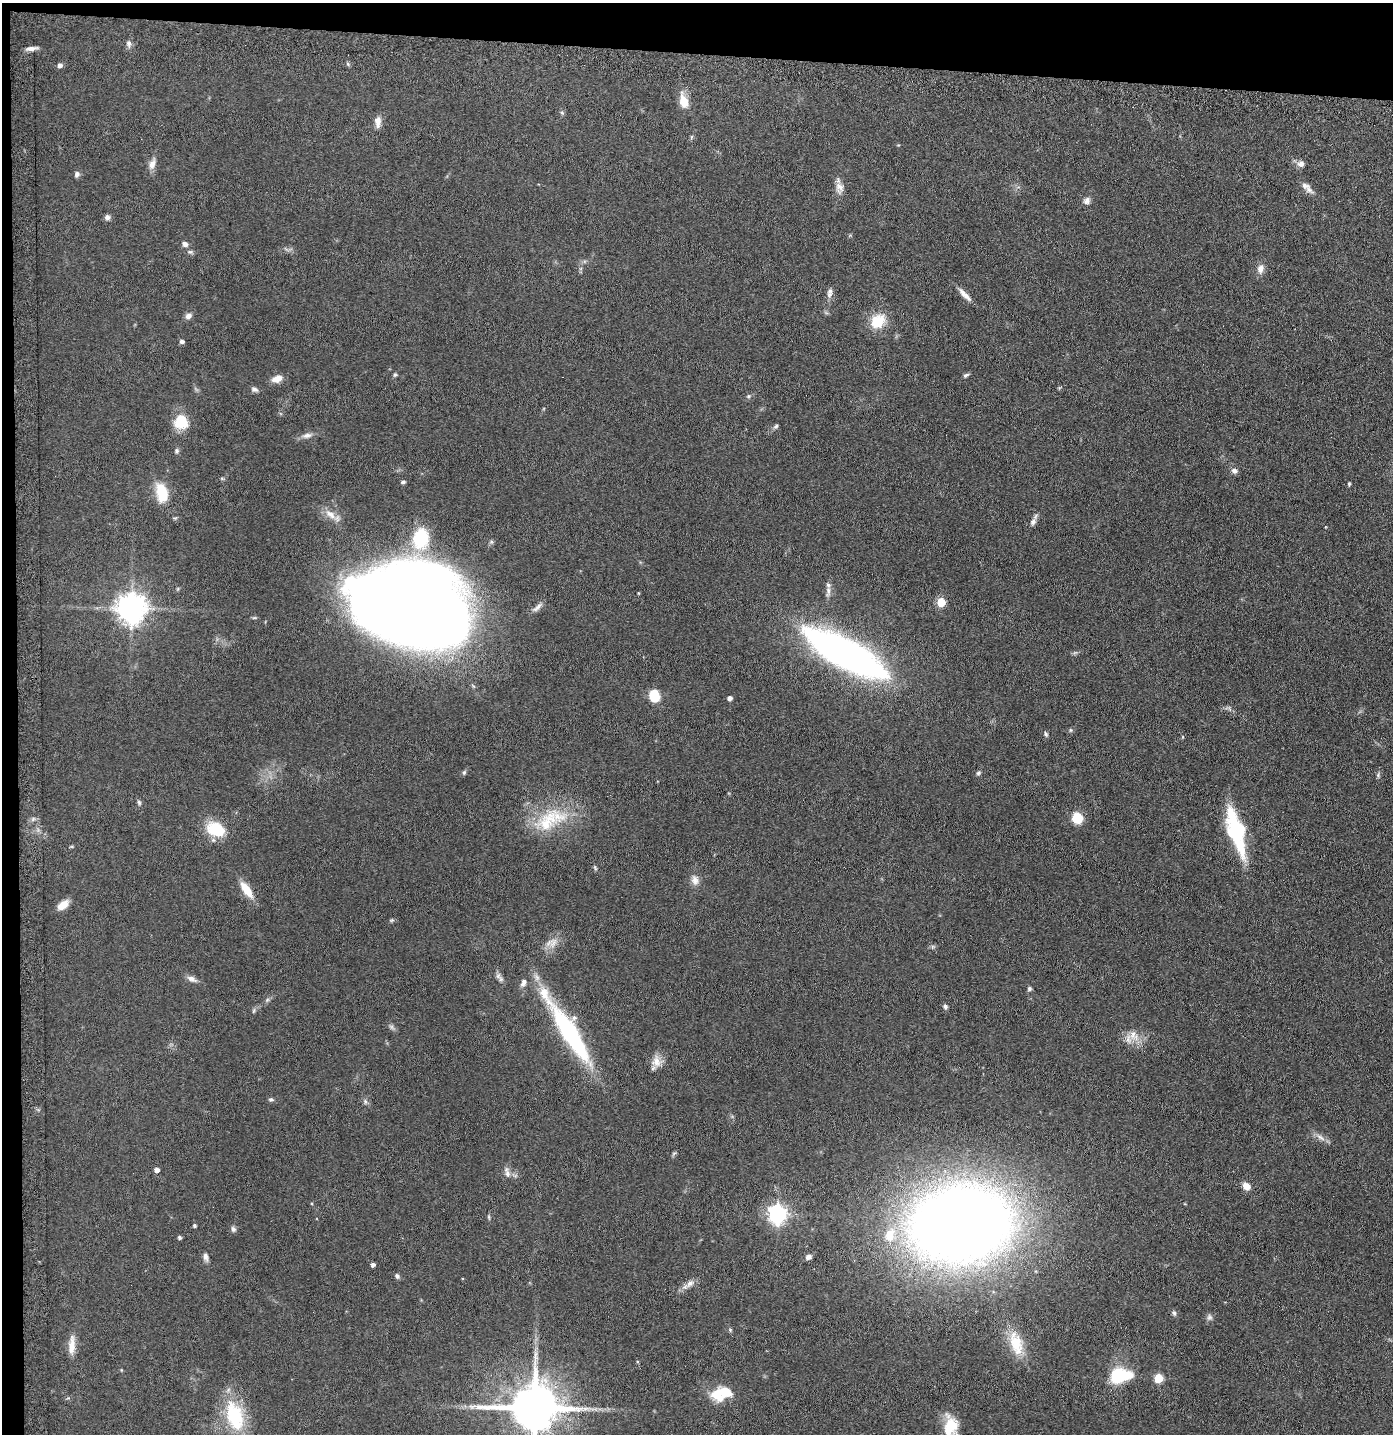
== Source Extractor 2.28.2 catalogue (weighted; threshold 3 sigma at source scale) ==
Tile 1 of 3 x 3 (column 1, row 1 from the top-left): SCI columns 98-1488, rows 2890-4321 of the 4368 x 4346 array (HDU 1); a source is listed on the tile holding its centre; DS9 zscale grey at full resolution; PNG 1395 x 1436 px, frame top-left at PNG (2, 3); no overlay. Shown black and unused: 5% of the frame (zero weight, under 5 of 9 exposures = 4% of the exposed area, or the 3 px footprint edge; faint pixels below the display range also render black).
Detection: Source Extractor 2.28.2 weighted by HDU 2 'WHT'; one run over the whole footprint, this tile lists its part. Background 0.102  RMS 0.0043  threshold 0.0175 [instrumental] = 3 sigma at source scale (4.09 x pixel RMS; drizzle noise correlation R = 1.36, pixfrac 0.8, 0.05/0.05 arcsec/px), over >= 5 px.
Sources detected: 114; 1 too faint to see at this stretch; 3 inside a brighter object's white glare — not listed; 3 inside a brighter listed object's ellipse — not listed separately; the other 107 listed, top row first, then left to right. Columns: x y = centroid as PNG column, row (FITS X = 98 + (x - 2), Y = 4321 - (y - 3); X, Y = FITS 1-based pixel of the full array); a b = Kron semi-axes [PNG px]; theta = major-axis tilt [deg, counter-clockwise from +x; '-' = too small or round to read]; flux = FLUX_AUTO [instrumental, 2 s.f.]
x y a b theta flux
129 44 10 6 -90 1.4
32 48 14 5 5 2
348 64 7 4 -46 0.56
60 65 5 5 - 1.6
684 101 14 8 -75 7.2
562 113 6 4 -44 0.6
378 122 14 7 88 2.9
692 137 6 4 87 0.58
152 164 15 8 68 2.9
1301 164 8 8 - 2
77 174 8 6 73 1.2
1305 186 14 9 -16 2.4
839 188 17 10 -80 3.1
1087 201 9 8 - 1.7
107 217 6 6 - 1.4
185 244 7 6 - 1.6
190 252 9 5 -9 0.9
1260 269 13 9 75 2.6
830 291 9 8 - 1.5
964 295 21 6 -46 3.1
188 316 8 6 30 1.8
878 321 14 11 47 12
182 341 5 5 - 1.1
395 375 6 5 - 0.61
966 375 8 4 33 0.81
277 379 14 8 19 3.1
254 389 9 6 -22 1.2
749 396 6 5 - 0.64
181 422 17 15 -34 9.9
776 426 7 5 30 0.76
307 435 16 7 12 2.2
177 451 7 6 - 0.89
1234 471 8 6 -32 1.5
403 482 6 4 10 0.74
1349 484 5 3 - 0.59
162 493 23 13 -76 11
330 514 21 9 -41 4.4
175 518 6 4 31 0.48
1033 522 10 7 65 1.7
421 538 18 13 82 23
828 591 18 6 89 2.2
639 593 4 3 - 0.36
941 602 5 5 - 16
414 606 86 65 -15 900
537 607 19 5 40 1.9
131 608 9 9 - 600
845 654 76 22 -29 200
654 696 11 9 -72 9.7
730 698 4 4 - 1.7
1070 730 5 5 - 0.57
1046 734 7 5 -59 0.78
1183 737 5 3 - 0.36
464 772 7 5 64 0.69
978 773 6 5 - 0.74
1378 775 7 5 75 0.78
139 802 7 5 -73 0.78
1077 818 10 9 - 8.7
548 821 44 24 47 21
216 829 25 17 -24 12
1237 833 51 19 -77 30
595 868 8 4 -64 0.62
695 880 14 10 -71 2.8
246 890 22 9 -56 6.8
63 905 14 8 39 4.3
392 920 7 4 12 0.57
553 943 16 11 65 4.1
932 947 6 4 71 0.58
498 976 9 7 77 1.4
192 979 14 7 -25 2.1
523 983 12 7 68 1.8
1029 989 6 5 - 0.79
267 1000 6 5 - 0.76
945 1007 6 5 - 1.1
254 1011 8 4 81 0.66
570 1034 75 17 -58 59
1134 1036 19 12 -44 5
657 1061 15 14 - 4.1
271 1099 6 5 - 0.78
365 1102 7 5 -71 0.96
1320 1137 17 6 -34 2.3
674 1154 7 4 44 0.64
157 1170 4 4 - 2.1
507 1174 11 8 -81 2.2
1246 1186 10 7 -44 3.1
777 1214 7 7 - 180
489 1217 8 3 -77 0.52
961 1224 69 53 9 800
194 1226 4 4 - 0.72
233 1229 8 6 -70 1.1
890 1235 20 15 74 11
179 1237 4 4 - 0.88
205 1257 10 6 -74 1.5
808 1257 7 5 31 1.7
373 1265 4 4 - 1.3
397 1276 7 5 -48 0.92
690 1283 13 8 43 2.5
1174 1313 7 5 -62 0.89
1209 1317 8 7 - 1.2
730 1330 5 5 - 0.51
1016 1343 35 16 -73 11
72 1345 25 8 87 4.9
1120 1375 22 13 5 22
1158 1378 5 5 - 16
717 1393 20 11 38 7.2
534 1407 14 12 -3 2300
235 1416 39 22 -74 26
950 1425 26 15 -88 10
Isophote crosses this tile's border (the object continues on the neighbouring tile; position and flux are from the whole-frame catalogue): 1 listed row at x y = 534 1407